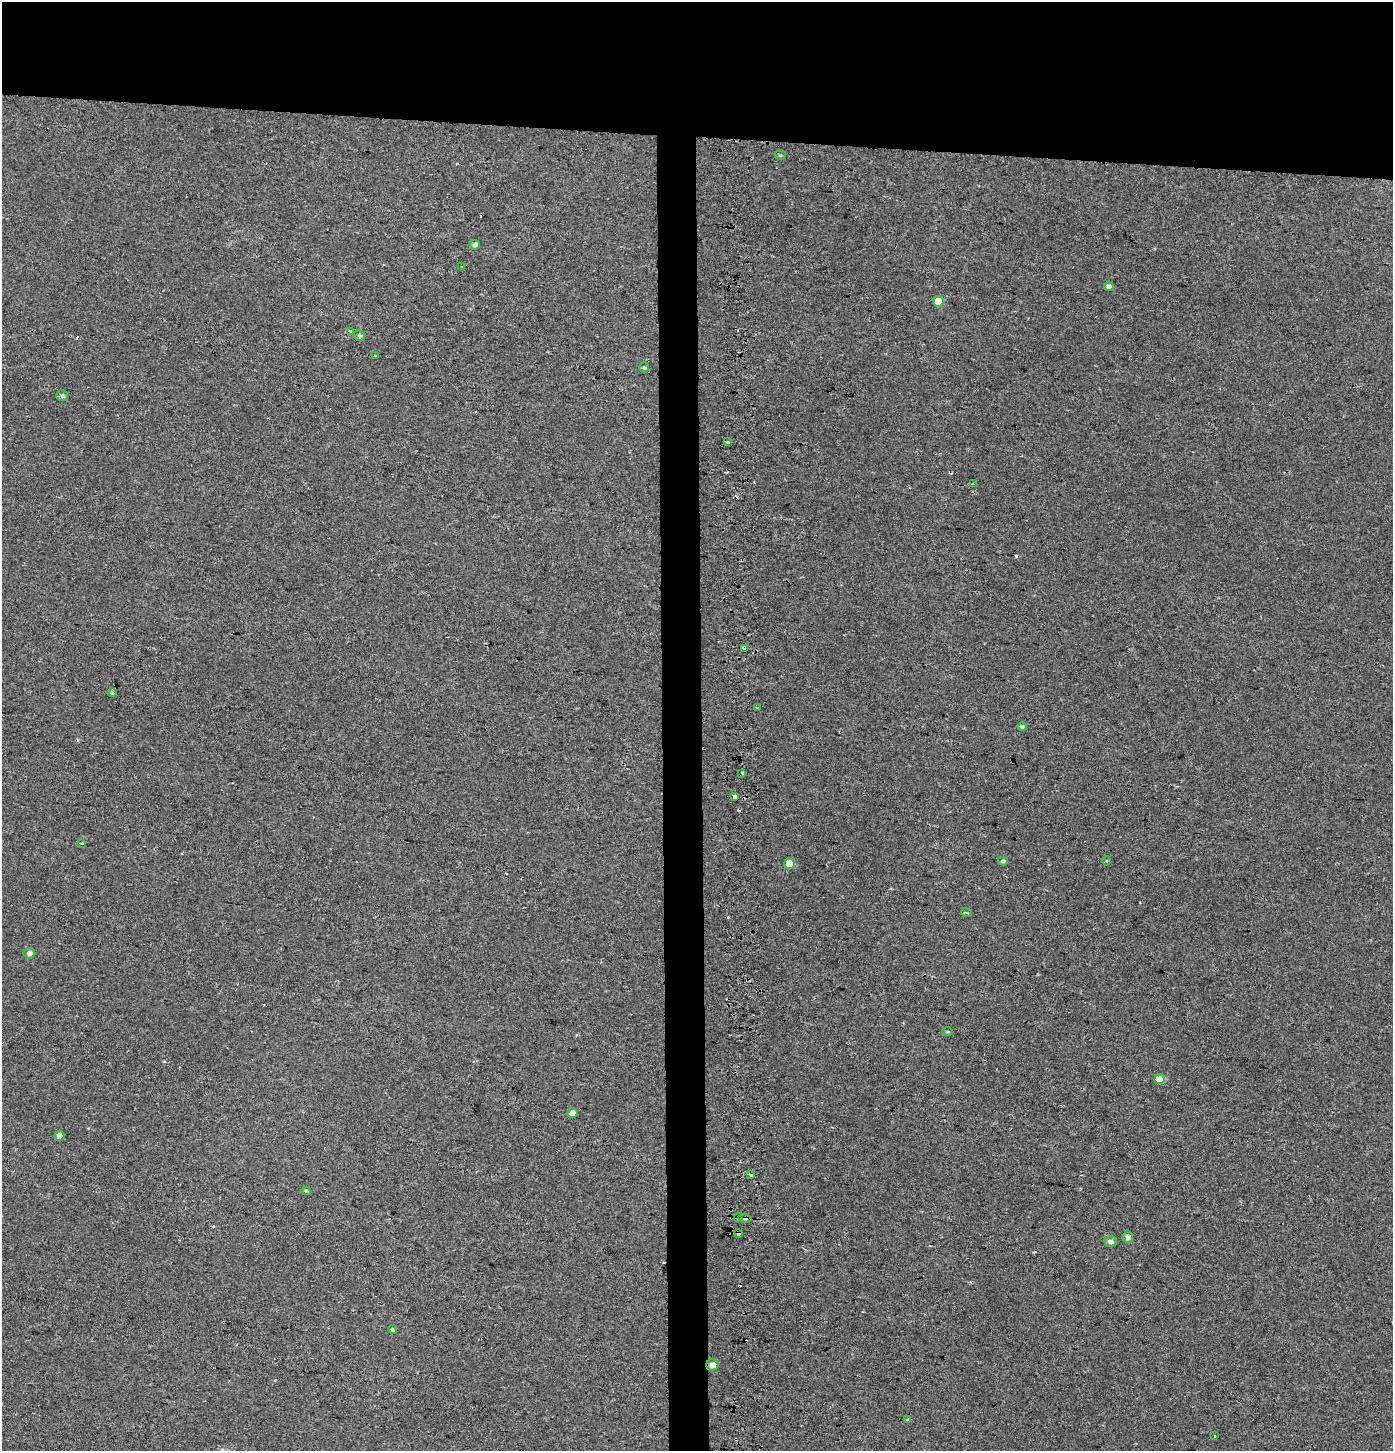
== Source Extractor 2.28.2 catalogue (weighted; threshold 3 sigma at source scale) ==
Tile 2 of 3 x 3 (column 2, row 1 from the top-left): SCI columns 1604-2994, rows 2907-4355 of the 4653 x 4355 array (HDU 1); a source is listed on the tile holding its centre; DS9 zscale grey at full resolution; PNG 1395 x 1453 px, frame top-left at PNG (2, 2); each listed source drawn as its Kron ellipse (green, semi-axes under 4 px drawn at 4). Shown black and unused: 12% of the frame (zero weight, under 2 of 3 exposures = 2% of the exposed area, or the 3 px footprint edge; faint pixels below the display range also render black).
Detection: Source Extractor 2.28.2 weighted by HDU 2 'WHT'; one run over the whole footprint, this tile lists its part. Background 0.00215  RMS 0.0047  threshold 0.0209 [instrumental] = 3 sigma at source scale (4.5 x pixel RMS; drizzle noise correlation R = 1.50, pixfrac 1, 0.0396/0.0396 arcsec/px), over >= 5 px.
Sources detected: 47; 8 cosmic-ray / hot-pixel residue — neither listed nor drawn; the other 39 listed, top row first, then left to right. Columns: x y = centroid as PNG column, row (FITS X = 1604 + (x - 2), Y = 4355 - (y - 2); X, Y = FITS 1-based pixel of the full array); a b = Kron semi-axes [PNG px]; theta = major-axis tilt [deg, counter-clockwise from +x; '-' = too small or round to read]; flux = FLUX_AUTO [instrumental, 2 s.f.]
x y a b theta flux
780 155 5 4 - 0.72
475 245 5 4 - 1.5
461 266 3 2 - 0.36
1109 286 5 4 - 1.6
938 301 5 5 - 5.3
350 331 4 3 - 1.9
359 335 6 5 - 0.98
375 355 3 2 - 1.2
644 368 5 4 - 0.75
62 396 6 5 - 1.2
728 442 3 3 - 1.1
973 484 3 3 - 0.51
744 648 4 3 - 8.2
112 692 5 3 - 0.47
758 708 3 2 - 0.47
1022 727 5 4 - 0.82
742 773 4 3 - 1.3
734 797 4 3 - 5.1
81 843 3 3 - 2.8
1003 861 5 4 - 1.2
1106 861 5 3 - 0.4
789 863 5 5 - 8.6
966 912 5 2 - 0.59
29 953 6 5 - 1.7
948 1032 5 3 - 0.48
1159 1079 5 5 - 8.1
573 1113 5 5 - 3
59 1136 5 5 - 3.3
751 1175 3 3 - 2.5
306 1191 5 4 - 0.7
738 1217 4 3 - 2.9
745 1219 6 4 -11 1.5
738 1233 4 3 - 2.8
1128 1237 5 5 - 1.9
1110 1242 6 5 - 1.6
392 1329 4 3 - 0.69
712 1365 6 6 - 2.9
908 1419 3 3 - 1
1215 1436 3 2 - 0.39
Overlapping masked pixels (flux is a lower limit): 5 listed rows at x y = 744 648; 738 1217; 745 1219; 738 1233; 712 1365